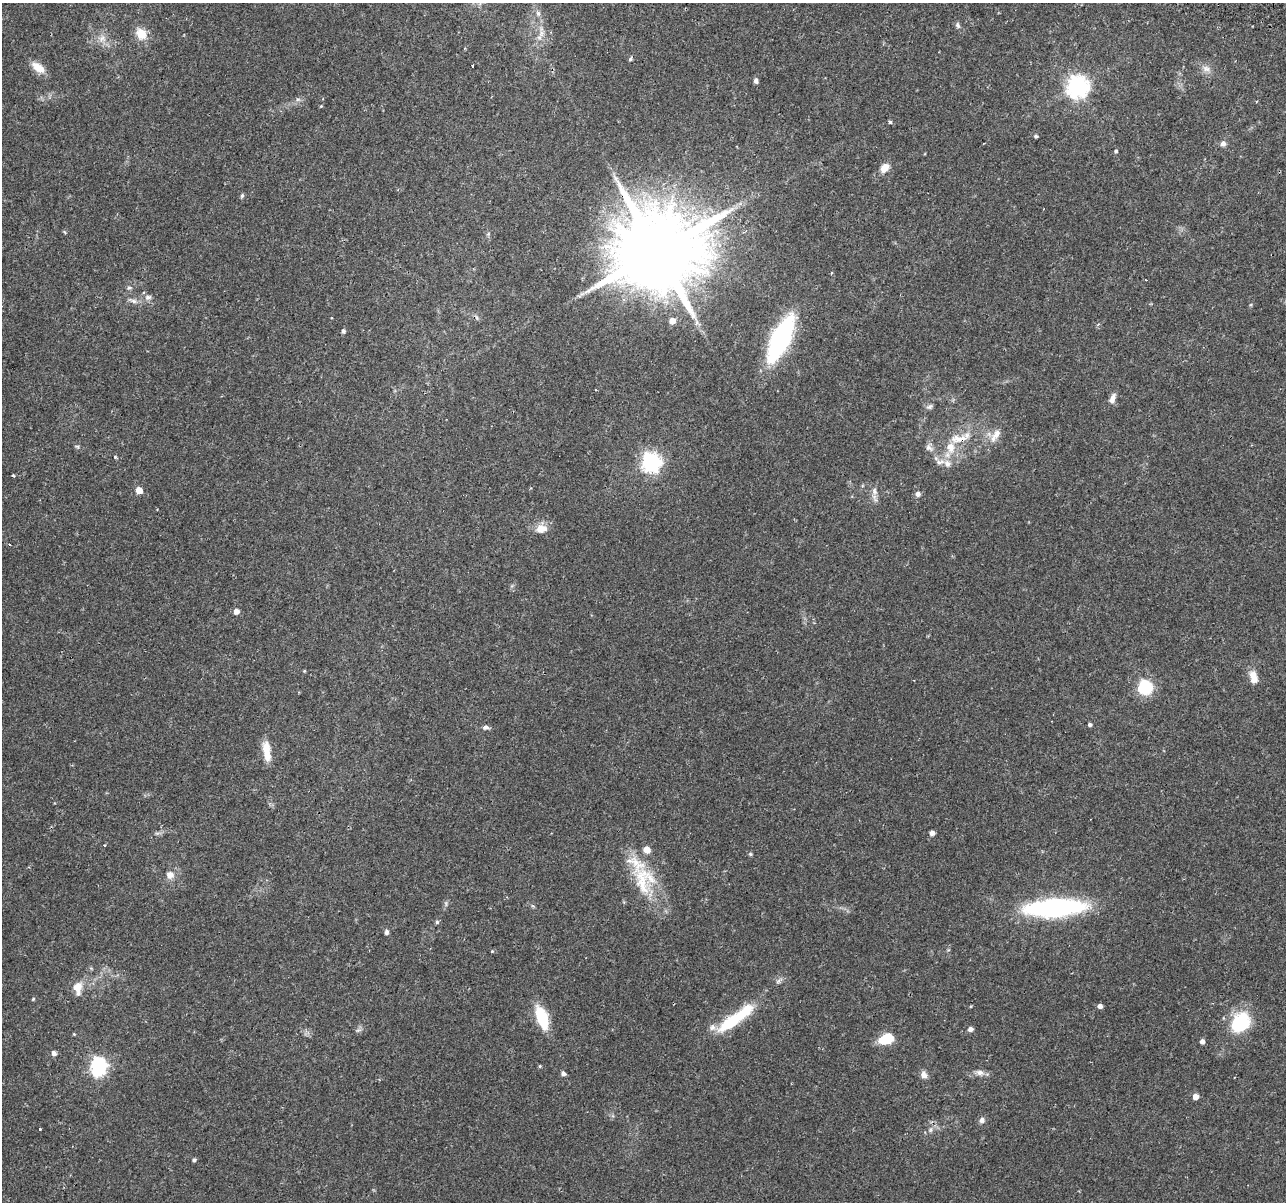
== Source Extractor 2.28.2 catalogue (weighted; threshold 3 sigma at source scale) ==
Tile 10 of 4 x 4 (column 2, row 3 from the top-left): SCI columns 1351-2634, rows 1494-2693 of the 5279 x 5444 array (HDU 1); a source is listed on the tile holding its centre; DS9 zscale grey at full resolution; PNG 1288 x 1204 px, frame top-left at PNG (2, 3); no overlay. Shown black and unused: <1% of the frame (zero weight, under 2 of 3 exposures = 5% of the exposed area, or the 3 px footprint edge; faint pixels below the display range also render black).
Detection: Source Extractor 2.28.2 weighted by HDU 2 'WHT'; one run over the whole footprint, this tile lists its part. Background 0.0342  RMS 0.0034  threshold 0.0154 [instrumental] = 3 sigma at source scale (4.5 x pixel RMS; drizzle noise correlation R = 1.50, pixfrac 1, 0.0396/0.0396 arcsec/px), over >= 5 px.
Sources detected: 91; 1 too faint to see at this stretch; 2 inside a brighter object's white glare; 2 cosmic-ray / hot-pixel residue — not listed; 7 inside a brighter listed object's ellipse — not listed separately; the other 79 listed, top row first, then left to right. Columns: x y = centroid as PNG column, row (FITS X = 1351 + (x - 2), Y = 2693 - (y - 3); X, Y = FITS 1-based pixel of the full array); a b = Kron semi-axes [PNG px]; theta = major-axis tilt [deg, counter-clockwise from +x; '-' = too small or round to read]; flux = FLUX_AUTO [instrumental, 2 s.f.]
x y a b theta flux
958 25 8 5 -68 0.86
541 32 22 5 -86 2.7
141 34 13 11 -55 5.3
102 39 11 9 -13 2.5
630 59 5 4 - 0.61
473 66 3 3 - 1.1
38 67 17 9 -37 4
1206 69 12 8 -12 2.1
756 81 6 5 - 1
1078 86 8 8 - 220
298 99 7 4 -1 0.69
321 106 5 3 - 0.31
890 122 5 4 - 0.7
1036 136 5 4 - 0.6
1223 143 7 6 - 1.2
1116 151 4 4 - 0.52
884 168 11 8 49 3.5
242 196 6 4 63 0.53
488 234 6 4 46 0.51
657 252 24 21 61 5900
129 288 7 5 10 0.61
582 294 7 4 18 0.86
148 297 10 7 8 1.3
133 301 16 5 -19 1.5
477 318 6 4 -71 0.57
672 321 5 5 - 3.3
343 331 5 4 - 0.96
780 339 33 12 65 75
1112 399 12 6 69 1.9
929 407 9 6 34 0.88
996 435 22 9 56 3.7
959 439 28 11 7 6.5
77 446 6 4 -2 0.48
929 447 11 9 -61 1.7
115 457 4 3 - 0.55
651 462 7 7 - 150
947 464 10 9 - 2.3
13 476 3 3 - 0.7
139 490 5 5 - 4.1
875 491 11 5 -85 1.6
918 494 5 5 - 1.5
541 529 15 10 6 3.8
236 611 5 5 - 2.4
304 671 5 3 - 0.28
1253 677 17 9 -76 3.5
1145 687 7 6 - 62
1090 725 4 4 - 0.79
486 727 8 6 -4 1.1
266 748 18 10 -81 4.9
932 833 4 4 - 1.8
750 854 6 4 -23 0.49
170 875 10 10 - 2.3
644 880 46 29 -77 19
1055 908 42 13 4 85
437 922 5 5 - 0.57
386 932 5 4 - 1.1
492 951 4 4 - 0.29
78 988 18 11 -90 4.2
33 999 4 4 - 0.37
1100 1006 4 4 - 1.4
542 1017 22 10 -71 15
730 1022 45 13 37 17
1240 1023 24 20 50 18
971 1029 6 5 - 1.1
358 1030 8 5 24 0.83
74 1034 4 3 - 0.3
886 1039 12 8 19 14
1202 1041 5 4 - 1.3
54 1053 6 5 - 1.3
99 1065 7 6 - 84
540 1066 4 4 - 0.35
980 1072 13 7 -10 1.8
563 1074 5 5 - 1.2
924 1075 9 7 -66 1.7
1195 1097 5 5 - 2.8
982 1120 7 6 - 1.4
40 1129 3 3 - 0.71
931 1130 8 4 81 0.83
194 1160 4 4 - 0.79
Overlapping masked pixels (flux is a lower limit): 2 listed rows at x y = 657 252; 959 439